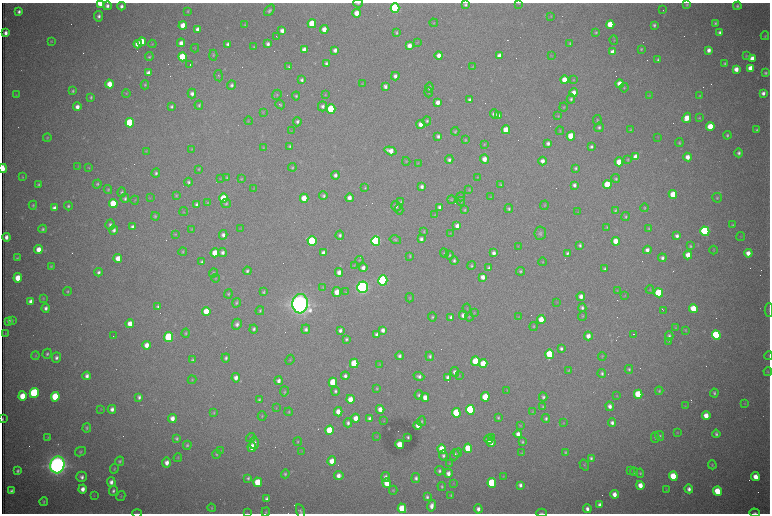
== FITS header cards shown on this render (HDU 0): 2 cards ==
NAXIS1  =                 1536 /fastest changing axis
NAXIS2  =                 1023 /next to fastest changing axis

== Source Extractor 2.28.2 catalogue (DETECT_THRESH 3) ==
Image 1536 x 1023 px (HDU 0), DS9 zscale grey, zoomed out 1/2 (1 PNG px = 2 x 2 image px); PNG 772 x 516 px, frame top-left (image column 1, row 1022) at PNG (2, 3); each listed source drawn as its Kron ellipse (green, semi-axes under 4 px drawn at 4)
Background 2960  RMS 33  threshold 100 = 3 sigma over >= 5 px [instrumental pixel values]
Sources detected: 603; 95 cannot appear on this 1/2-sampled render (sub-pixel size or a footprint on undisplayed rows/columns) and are neither listed nor drawn; of the other 508, the 500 brightest by FLUX_AUTO listed and drawn (8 fainter detections omitted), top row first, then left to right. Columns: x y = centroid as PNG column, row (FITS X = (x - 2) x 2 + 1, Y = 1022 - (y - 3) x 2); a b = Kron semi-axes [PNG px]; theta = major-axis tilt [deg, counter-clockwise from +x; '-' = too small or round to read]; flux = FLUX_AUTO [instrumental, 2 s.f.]
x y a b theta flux
100 3 4 3 - 2.1e+05
358 3 4 3 - 7.4e+03
519 3 4 3 - 4.2e+03
687 4 4 3 - 8.8e+03
465 5 4 4 - 1.5e+04
107 6 4 4 - 2.7e+04
121 6 4 3 - 2.6e+04
737 6 4 4 - 1.5e+04
395 8 5 4 - 1.1e+06
269 10 6 4 49 1.6e+04
663 10 2 1 - 3.9e+03
188 11 4 3 - 6.4e+03
19 12 3 3 - 2.2e+04
357 13 4 4 - 8.4e+04
99 16 5 4 - 2.3e+04
551 16 3 2 - 4.7e+03
434 23 4 3 - 4.8e+03
715 23 4 4 - 1.3e+04
245 24 4 3 - 6.4e+03
312 24 4 4 - 2.8e+05
183 25 4 4 - 1.1e+05
610 25 4 4 - 2.0e+05
654 25 3 3 - 1.4e+04
198 29 4 3 - 3.4e+04
324 29 4 4 - 6.5e+04
282 30 4 4 - 3.5e+04
596 32 4 4 - 9.3e+03
720 32 4 4 - 2.4e+04
5 33 4 3 - 3.7e+04
396 33 4 3 - 1.1e+04
276 36 2 2 - 6.3e+03
765 36 4 4 - 8.1e+03
614 40 5 3 - 6.2e+03
51 41 3 3 - 5.0e+03
142 42 4 4 - 1.3e+05
417 42 4 3 - 5.0e+03
181 43 4 4 - 4.0e+04
570 43 4 3 - 9.3e+03
138 44 4 4 - 7.2e+04
152 44 4 2 - 4.4e+03
228 44 3 3 - 1.8e+04
268 44 4 3 - 2.3e+04
409 46 4 4 - 5.4e+04
254 47 3 2 - 6.9e+03
195 48 4 2 - 4.3e+03
641 49 4 3 - 7.9e+03
304 50 4 4 - 4.9e+04
335 50 4 3 - 2.6e+04
709 50 4 4 - 3.8e+04
612 52 4 4 - 4.6e+04
213 55 5 4 - 9.0e+03
439 55 4 4 - 5.0e+04
499 56 4 3 - 4.2e+04
551 56 3 2 - 3.9e+03
746 56 4 3 - 6.3e+03
149 57 4 4 - 1.1e+04
182 57 4 4 - 3.0e+05
752 58 4 4 - 5.7e+04
658 60 3 3 - 1.2e+04
326 63 4 4 - 1.5e+04
725 63 4 4 - 1.1e+04
190 65 2 1 - 2.0e+05
289 67 3 3 - 9.3e+03
473 67 3 3 - 4.8e+03
751 68 4 4 - 9.4e+04
736 69 4 4 - 5.8e+04
148 73 4 4 - 4.1e+04
765 73 3 3 - 1.3e+04
218 76 5 4 - 9.5e+03
395 76 4 4 - 2.7e+04
302 80 4 3 - 1.8e+04
564 80 4 4 - 1.0e+05
574 80 4 3 - 6.9e+03
109 84 4 4 - 1.1e+05
362 84 3 3 - 4.3e+03
619 84 4 4 - 6.6e+04
145 85 4 3 - 8.8e+03
231 85 4 4 - 1.8e+04
385 86 4 3 - 2.4e+04
429 88 5 4 - 2.1e+04
624 88 4 4 - 7.6e+03
73 91 4 3 - 1.0e+04
429 92 5 3 - 5.9e+03
126 93 4 3 - 5.8e+03
192 93 5 4 - 2.8e+04
574 93 4 4 - 5.6e+04
763 93 4 3 - 2.8e+04
16 95 4 3 - 4.4e+03
277 95 5 4 - 1.0e+04
325 95 4 3 - 4.8e+03
649 95 4 3 - 5.2e+03
296 96 4 4 - 1.1e+04
700 96 4 3 - 7.4e+03
91 97 4 3 - 1.1e+04
571 99 4 4 - 1.4e+04
470 100 3 3 - 2.1e+04
438 102 4 3 - 4.8e+04
199 105 4 4 - 1.1e+04
280 105 5 4 - 9.0e+03
171 106 3 3 - 1.4e+04
323 106 5 4 - 2.3e+04
77 107 4 4 - 4.3e+04
564 107 4 3 - 6.4e+03
331 109 4 4 - 5.9e+05
263 112 4 3 - 5.6e+03
494 114 4 4 - 3.4e+04
498 116 4 3 - 3.1e+04
558 116 4 3 - 6.1e+03
687 118 5 4 - 9.3e+04
699 118 3 3 - 6.1e+03
597 120 5 3 - 7.9e+03
248 121 4 3 - 5.4e+03
427 121 4 4 - 1.3e+04
297 122 4 3 - 1.8e+04
130 123 5 4 - 6.1e+05
421 124 4 4 - 6.4e+04
599 127 5 4 - 1.7e+04
710 127 4 4 - 1.6e+05
506 130 4 4 - 1.4e+05
630 130 4 3 - 6.9e+03
756 130 4 3 - 9.8e+03
291 131 3 2 - 3.4e+03
455 131 4 3 - 9.4e+03
560 131 4 3 - 5.3e+03
727 135 4 4 - 1.4e+04
438 136 4 3 - 1.9e+04
571 136 4 4 - 2.3e+05
658 137 3 2 - 3.7e+03
47 138 4 3 - 6.8e+03
465 140 4 3 - 7.8e+03
548 143 4 3 - 2.1e+04
679 143 4 3 - 9.8e+03
484 144 3 3 - 5.3e+03
290 146 4 3 - 1.2e+04
591 147 3 3 - 1.4e+04
264 148 4 3 - 6.0e+03
192 149 4 3 - 5.2e+03
146 151 4 3 - 4.7e+03
390 151 6 4 -18 7.1e+04
739 153 4 4 - 1.7e+04
636 157 4 4 - 9.9e+04
687 157 4 4 - 5.3e+04
485 159 4 4 - 5.4e+04
628 159 4 4 - 7.6e+03
449 160 4 4 - 1.9e+04
406 161 4 3 - 6.4e+03
542 161 4 4 - 4.0e+04
619 162 4 4 - 1.4e+05
418 163 4 3 - 5.5e+03
78 167 4 2 - 3.8e+03
292 167 4 4 - 1.0e+04
89 168 4 3 - 6.1e+03
575 168 4 3 - 1.3e+04
3 169 4 2 - 3.0e+05
199 169 3 3 - 7.2e+03
156 173 5 4 - 1.4e+04
335 175 4 4 - 2.3e+04
22 177 3 3 - 7.1e+03
227 177 4 3 - 7.7e+03
477 177 4 3 - 4.7e+03
220 179 4 2 - 4.1e+03
241 179 4 3 - 6.8e+03
616 179 4 4 - 1.1e+04
188 182 4 4 - 1.5e+04
39 184 4 3 - 1.0e+04
97 184 5 4 - 1.1e+04
500 185 4 3 - 7.8e+03
574 185 4 4 - 2.2e+04
607 185 4 4 - 3.0e+05
422 187 4 3 - 2.4e+04
365 188 3 3 - 6.2e+03
253 189 3 3 - 5.1e+03
108 190 4 4 - 9.6e+03
469 190 4 3 - 6.2e+03
122 192 5 4 - 1.4e+04
673 195 4 4 - 1.8e+05
176 196 4 3 - 8.0e+03
323 196 4 4 - 1.7e+04
461 197 4 4 - 1.0e+04
491 197 4 3 - 5.6e+03
125 198 4 4 - 1.6e+04
150 198 4 2 - 4.4e+03
224 198 4 4 - 2.5e+05
304 198 4 4 - 1.3e+05
349 198 4 4 - 4.6e+04
717 198 5 4 - 1.1e+04
451 199 4 4 - 7.1e+03
135 200 4 3 - 6.2e+03
401 201 4 3 - 9.3e+03
461 201 4 3 - 7.9e+03
113 203 4 4 - 2.5e+05
208 203 4 3 - 6.9e+03
226 203 5 4 - 1.2e+04
33 205 4 3 - 8.5e+03
197 205 4 3 - 2.5e+04
544 205 5 3 - 5.8e+03
68 206 4 3 - 1.3e+04
396 206 5 4 - 2.3e+04
440 207 4 4 - 3.8e+04
54 208 4 4 - 3.8e+04
645 208 4 3 - 6.9e+03
399 209 5 4 - 1.2e+04
509 209 4 4 - 1.4e+04
465 210 3 3 - 8.4e+03
615 210 4 4 - 8.8e+03
184 211 4 3 - 4.9e+03
577 212 3 3 - 3.4e+03
435 215 3 3 - 4.2e+03
155 216 4 4 - 1.0e+04
625 216 4 4 - 1.1e+04
110 225 5 4 - 2.0e+04
733 225 3 3 - 8.0e+03
457 226 4 3 - 3.9e+04
133 227 4 3 - 3.0e+04
607 227 4 3 - 8.5e+03
241 228 3 2 - 3.5e+03
649 228 4 3 - 9.3e+03
43 229 4 3 - 1.4e+04
192 229 4 3 - 5.3e+03
114 230 4 4 - 2.4e+04
424 231 4 2 - 6.1e+03
705 231 5 4 - 1.3e+06
450 233 3 3 - 4.4e+03
540 233 7 6 - 1.8e+04
175 234 4 3 - 6.0e+03
223 235 5 4 - 2.5e+04
340 235 4 4 - 1.5e+04
677 236 4 4 - 2.5e+04
6 237 4 3 - 3.9e+04
741 237 4 2 - 4.0e+03
421 239 4 3 - 2.3e+04
395 240 6 4 -15 1.0e+04
312 241 5 4 - 7.9e+05
376 241 5 4 - 1.7e+06
616 241 4 4 - 1.0e+05
580 245 4 4 - 1.5e+04
518 246 4 3 - 4.0e+03
690 246 4 4 - 1.1e+04
38 249 4 4 - 8.3e+04
647 250 4 4 - 3.6e+04
714 250 4 2 - 4.1e+03
183 252 4 3 - 8.1e+03
222 252 4 4 - 2.3e+04
215 253 4 4 - 1.1e+05
323 253 4 3 - 3.1e+04
444 253 5 4 - 8.6e+03
494 253 4 3 - 3.0e+04
567 253 4 3 - 1.5e+04
748 253 4 4 - 6.1e+04
449 255 4 4 - 9.8e+03
688 255 4 4 - 9.0e+04
410 256 3 3 - 7.3e+03
17 258 3 3 - 8.2e+03
118 258 4 4 - 8.1e+04
662 258 4 4 - 2.1e+04
359 260 4 4 - 6.9e+03
454 260 4 4 - 1.5e+04
202 262 3 3 - 1.7e+04
543 262 4 3 - 5.2e+03
354 265 3 3 - 4.0e+03
51 266 4 3 - 8.1e+03
471 266 4 4 - 1.1e+04
363 268 4 4 - 3.6e+04
489 268 4 3 - 1.5e+04
605 269 3 3 - 1.2e+04
247 271 4 3 - 1.6e+04
521 271 4 4 - 1.1e+04
98 272 4 4 - 1.8e+04
339 272 4 4 - 4.5e+04
214 273 4 4 - 1.1e+04
483 277 4 3 - 4.2e+04
18 278 4 4 - 1.3e+05
215 278 4 2 - 4.8e+03
383 280 5 4 - 1.8e+06
323 287 4 3 - 5.1e+03
362 287 6 5 - 3.5e+06
650 289 4 3 - 4.8e+03
617 290 3 3 - 4.2e+03
67 291 4 4 - 9.5e+03
263 292 4 3 - 1.1e+04
337 292 5 4 - 7.9e+04
346 292 3 3 - 4.4e+03
659 293 4 4 - 4.2e+05
228 294 4 4 - 9.0e+03
625 295 4 2 - 3.4e+03
581 296 4 4 - 4.2e+04
43 298 4 3 - 6.4e+03
410 298 4 3 - 6.0e+03
31 301 4 3 - 4.1e+04
557 302 3 2 - 3.8e+03
236 303 5 4 - 1.1e+04
300 304 10 7 85 9.6e+06
158 307 4 3 - 1.5e+04
46 308 4 4 - 2.6e+04
467 308 5 2 - 4.1e+03
582 308 4 4 - 1.6e+04
693 308 4 4 - 1.6e+05
663 310 3 1 - 3.7e+03
769 310 7 3 90 7.6e+03
206 311 4 4 - 1.3e+05
260 311 4 4 - 1.0e+04
474 313 3 3 - 5.4e+03
463 315 4 4 - 3.6e+04
583 316 5 3 - 7.6e+03
432 317 4 3 - 1.0e+04
451 317 4 4 - 2.1e+04
469 317 4 2 - 4.5e+03
518 317 3 2 - 4.4e+03
541 320 4 4 - 1.3e+05
9 321 4 4 - 2.1e+04
12 321 4 3 - 6.7e+03
130 324 4 4 - 7.7e+04
237 324 5 4 - 2.6e+04
534 326 4 3 - 7.5e+03
675 328 3 3 - 5.0e+03
254 329 4 4 - 1.8e+04
306 329 5 4 - 2.1e+04
340 330 4 3 - 2.4e+04
383 330 4 4 - 3.1e+04
686 330 4 3 - 6.6e+03
5 333 3 2 - 3.9e+03
186 333 4 3 - 8.3e+03
634 334 2 1 - 7.4e+03
377 335 4 3 - 2.7e+04
716 335 5 4 - 9.9e+05
113 336 2 1 - 5.7e+03
588 336 4 4 - 5.0e+04
669 336 4 4 - 1.5e+04
169 337 5 4 - 5.7e+05
346 339 4 3 - 1.3e+04
669 341 4 3 - 5.7e+03
146 345 4 4 - 5.3e+04
561 349 4 3 - 1.7e+04
47 354 5 4 - 1.5e+04
550 354 5 4 - 3.7e+05
35 356 4 4 - 6.9e+03
399 356 4 4 - 2.2e+04
430 356 5 4 - 1.5e+04
602 356 4 3 - 6.1e+03
769 356 4 2 - 3.8e+03
56 358 5 4 - 2.3e+04
226 358 4 3 - 1.6e+04
192 360 4 3 - 1.2e+04
290 360 5 3 - 6.9e+03
475 361 4 4 - 2.8e+05
354 363 5 4 - 3.4e+05
380 364 4 3 - 4.8e+03
483 364 4 4 - 1.7e+05
629 369 4 3 - 1.2e+04
569 370 3 3 - 6.4e+03
768 371 4 3 - 6.5e+03
455 372 5 4 - 2.6e+04
602 374 4 4 - 1.6e+04
87 376 4 3 - 3.0e+04
345 376 4 4 - 2.2e+04
419 376 5 4 - 2.4e+04
459 376 4 3 - 5.7e+03
448 377 4 3 - 3.7e+04
236 378 5 4 - 4.1e+04
192 380 4 4 - 7.6e+03
278 381 4 3 - 2.7e+04
333 382 5 4 - 3.1e+05
377 388 4 3 - 8.2e+03
507 390 3 2 - 3.9e+03
284 391 5 4 - 8.7e+03
335 391 4 4 - 1.5e+04
659 391 4 3 - 1.1e+04
34 393 5 4 - 9.9e+05
714 393 4 4 - 1.3e+04
638 394 4 4 - 3.0e+05
419 395 4 4 - 1.4e+04
22 396 4 4 - 1.3e+05
617 396 4 3 - 4.6e+03
55 397 5 4 - 3.5e+05
139 397 4 3 - 1.9e+04
425 397 4 3 - 6.3e+04
485 397 5 4 - 1.9e+05
543 397 4 4 - 1.6e+04
350 399 4 4 - 8.0e+04
259 400 4 3 - 1.1e+04
745 403 4 3 - 4.9e+03
610 406 5 4 - 3.5e+04
685 406 3 2 - 3.4e+03
543 407 4 3 - 7.3e+03
276 408 3 3 - 4.5e+03
101 409 3 2 - 3.8e+03
112 409 4 4 - 3.1e+04
380 409 4 4 - 4.8e+04
470 410 5 4 - 8.0e+05
289 412 4 3 - 7.8e+03
338 412 4 4 - 6.7e+04
532 412 4 3 - 5.5e+03
214 413 4 3 - 8.2e+03
456 413 5 4 - 4.6e+05
262 416 4 3 - 7.2e+03
706 416 4 4 - 8.5e+04
498 417 4 3 - 9.9e+03
172 418 4 4 - 5.4e+04
356 418 4 4 - 7.2e+04
370 418 4 3 - 2.4e+04
546 418 4 4 - 1.4e+04
3 419 3 1 - 7.8e+03
384 421 4 2 - 3.5e+03
421 421 5 4 - 1.1e+04
348 423 4 4 - 2.1e+04
563 423 4 3 - 4.2e+03
612 423 4 4 - 2.5e+04
418 425 4 3 - 4.6e+04
520 425 4 4 - 6.5e+03
87 428 5 4 - 1.2e+04
329 430 5 4 - 2.8e+05
677 433 4 3 - 5.0e+03
518 434 4 3 - 4.0e+04
716 434 4 4 - 1.5e+04
376 436 4 2 - 4.5e+03
660 436 5 4 - 1.3e+04
408 437 3 3 - 1.1e+04
491 437 2 1 - 1.4e+05
48 438 3 2 - 6.3e+03
251 438 5 4 - 7.8e+03
655 438 5 4 - 1.1e+04
177 439 3 3 - 1.2e+04
489 439 4 4 - 4.6e+04
298 442 4 3 - 7.2e+03
522 442 3 3 - 1.1e+04
254 443 6 4 -89 3.0e+04
491 443 4 3 - 3.5e+04
187 445 4 4 - 1.2e+04
400 445 4 4 - 1.6e+05
252 447 5 4 - 1.1e+05
468 448 4 4 - 2.5e+05
442 449 5 4 - 2.0e+05
221 450 4 3 - 5.0e+03
302 451 3 2 - 3.9e+03
80 452 5 4 - 1.2e+04
565 452 4 3 - 9.4e+03
458 453 4 4 - 8.3e+03
522 453 4 3 - 5.6e+03
216 454 4 3 - 9.5e+03
443 455 5 4 - 1.8e+04
455 455 6 4 71 2.0e+04
178 458 4 3 - 5.5e+03
591 458 4 4 - 1.5e+04
120 461 5 4 - 1.3e+04
332 461 4 4 - 8.6e+04
167 463 5 4 - 4.6e+04
449 464 4 3 - 5.1e+03
57 465 8 7 - 7.9e+06
584 465 6 4 -57 1.0e+04
712 465 4 3 - 7.8e+03
114 469 5 3 - 7.1e+03
630 470 4 3 - 6.2e+03
18 471 4 3 - 1.5e+04
439 471 4 4 - 1.5e+04
634 472 4 3 - 9.6e+03
448 473 4 4 - 3.8e+04
640 473 4 4 - 9.4e+03
285 474 4 3 - 1.1e+04
339 476 5 4 - 4.7e+04
503 476 4 3 - 4.4e+03
673 476 5 4 - 2.7e+05
82 477 5 5 - 2.9e+04
386 477 5 4 - 3.0e+04
755 477 4 4 - 8.9e+04
248 478 4 3 - 1.3e+04
416 478 5 4 - 2.2e+04
111 482 5 4 - 3.5e+04
258 482 5 4 - 2.2e+05
387 483 5 4 - 1.5e+05
454 483 3 2 - 3.5e+03
492 483 5 4 - 5.6e+05
520 485 4 3 - 2.5e+04
640 485 4 4 - 7.9e+04
442 486 4 3 - 1.1e+04
83 489 4 4 - 4.8e+04
689 489 4 3 - 3.1e+04
393 490 4 4 - 7.5e+03
666 490 4 3 - 5.0e+03
11 491 4 3 - 2.1e+04
113 491 5 4 - 1.8e+04
717 491 5 4 - 2.2e+05
614 494 4 4 - 5.7e+04
94 495 4 3 - 4.0e+03
451 495 3 3 - 8.5e+03
121 496 5 3 - 6.5e+03
427 497 4 3 - 1.6e+04
266 499 4 3 - 2.1e+04
44 502 4 3 - 1.0e+04
600 505 4 3 - 3.1e+04
432 506 6 4 77 4.6e+04
211 508 4 3 - 6.9e+03
402 508 5 4 - 2.3e+05
478 509 4 3 - 3.3e+04
587 509 4 4 - 3.1e+04
300 511 7 4 -75 1.6e+04
266 512 4 4 - 8.9e+03
137 513 5 2 - 4.7e+03
247 513 4 3 - 4.7e+03
541 513 5 3 - 8.6e+03
755 513 5 3 - 1.4e+04
At the frame edge (FLAGS 8, measured only in part): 11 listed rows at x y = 100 3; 358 3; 519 3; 3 169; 769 310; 3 419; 300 511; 137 513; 247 513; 541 513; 755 513
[8 fainter detections neither listed nor drawn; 95 sub-pixel or undisplayed-footprint detections neither listed nor drawn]